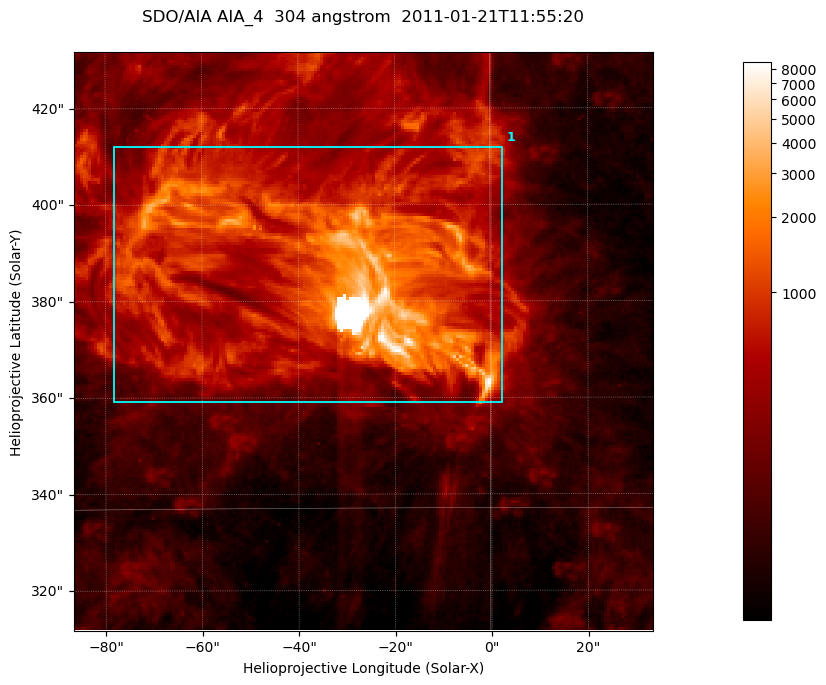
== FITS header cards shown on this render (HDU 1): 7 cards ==
TELESCOP= 'SDO/AIA '           / For AIA: SDO/AIA
INSTRUME= 'AIA_4   '           / For AIA: AIA_ATA1, AIA_ATA2, AIA_ATA3 or AIA_AT
WAVELNTH=                  304 / [angstrom] Wavelength
WAVEUNIT= 'angstrom'           / Wavelength unit: angstrom
DATE-OBS= '2011-01-21T11:55:20.124' / [ISO] Date when observation started; ISO 8
CTYPE1  = 'HPLN-TAN'           / CTYPE1; Typically HPLN
CTYPE2  = 'HPLT-TAN'           / CTYPE2; Typically HPLT

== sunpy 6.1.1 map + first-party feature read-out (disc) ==
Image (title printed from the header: SDO/AIA AIA_4  304 angstrom  2011-01-21T11:55:20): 200 x 200 px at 0.6 arcsec/px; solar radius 975 arcsec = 1625 px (partial field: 0.5% of the solar disc is inside the frame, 100% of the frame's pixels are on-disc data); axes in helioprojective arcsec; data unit not stated in the header (colour bar unlabelled)
Orientation: roll -0.132 deg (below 1 deg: not rotated)
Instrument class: DISC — disc imager (sunpy class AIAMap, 304 A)
Bright regions (active regions / flare kernels): reference = the on-disc median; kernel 3 px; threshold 5 sigma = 838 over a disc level ~188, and >= 1.15x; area >= 40 px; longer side >= 3 px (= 1.8 arcsec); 1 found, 1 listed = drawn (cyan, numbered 1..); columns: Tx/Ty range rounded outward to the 2 arcsec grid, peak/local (2 s.f.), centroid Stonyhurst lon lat
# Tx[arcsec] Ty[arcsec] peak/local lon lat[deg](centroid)
1 -78..4 358..412 81 -2 +18